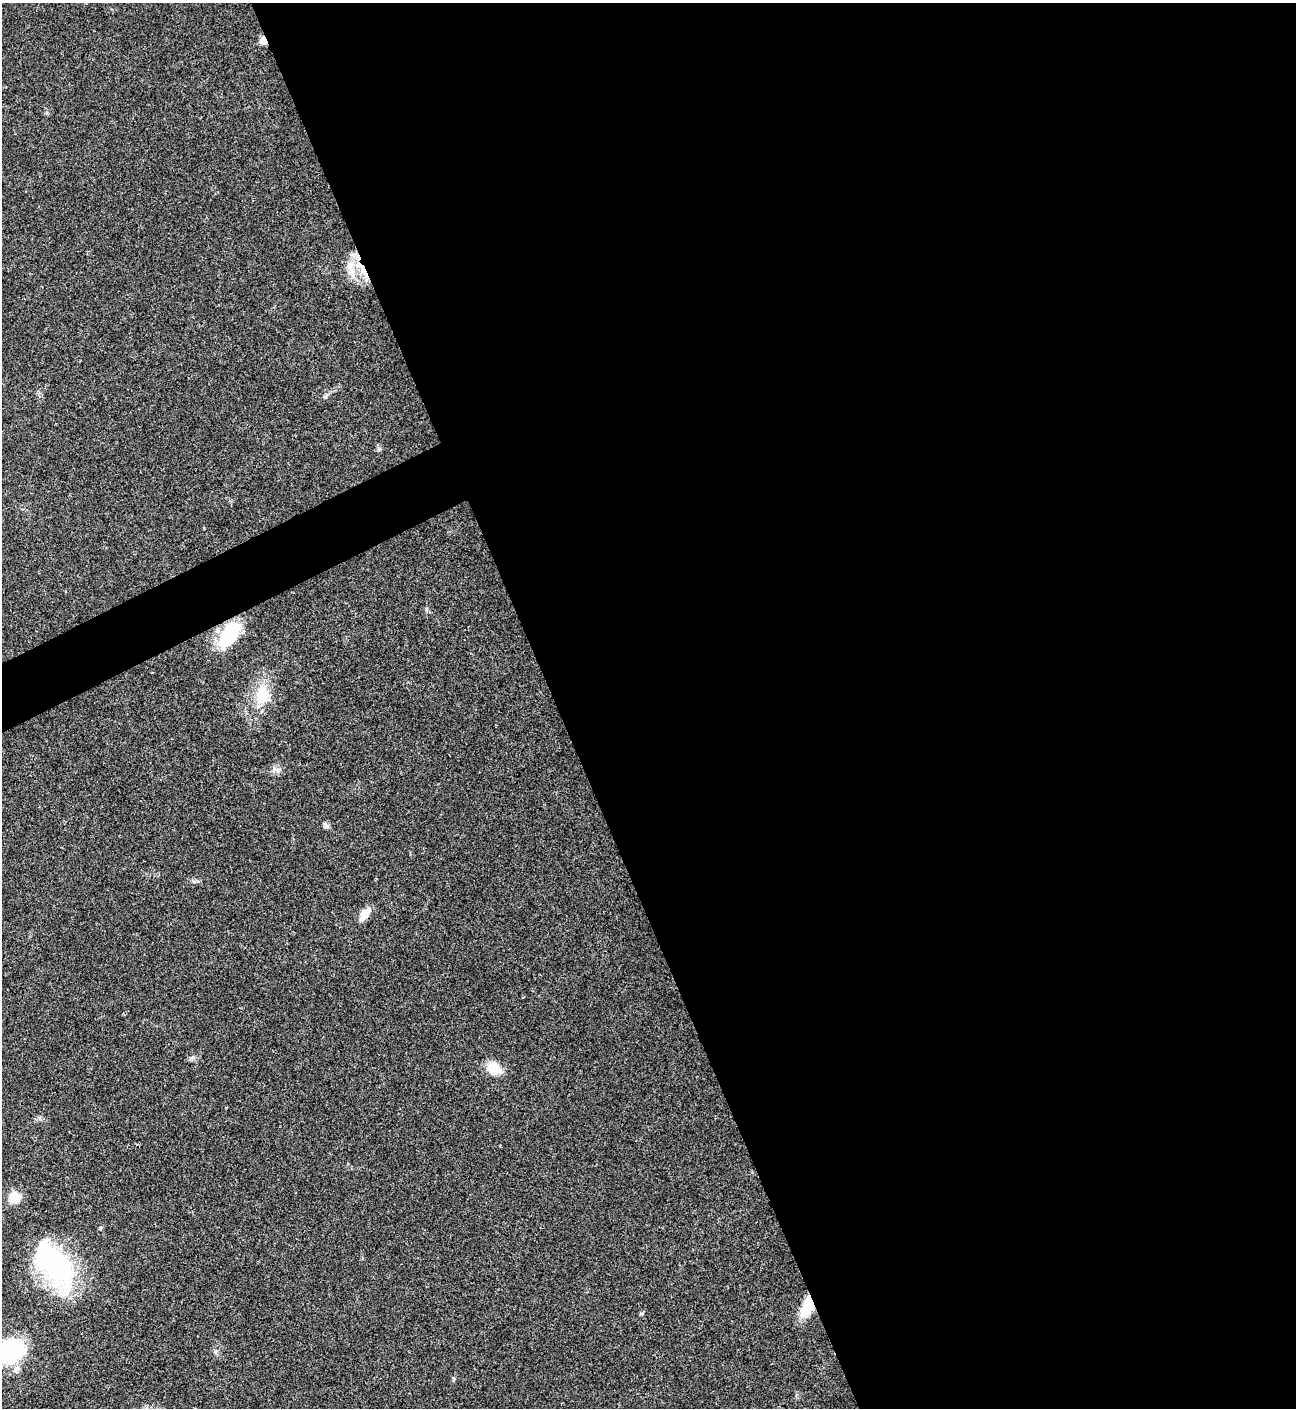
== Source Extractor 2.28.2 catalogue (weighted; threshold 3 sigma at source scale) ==
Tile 8 of 4 x 4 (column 4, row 2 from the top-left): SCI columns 4169-5462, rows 2813-4218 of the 5618 x 5630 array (HDU 1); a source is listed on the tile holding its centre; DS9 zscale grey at full resolution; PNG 1298 x 1410 px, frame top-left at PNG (2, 3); no overlay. Shown black and unused: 59% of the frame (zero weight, under 3 of 4 exposures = <1% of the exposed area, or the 3 px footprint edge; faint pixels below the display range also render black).
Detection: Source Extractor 2.28.2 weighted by HDU 2 'WHT'; one run over the whole footprint, this tile lists its part. Background 0.0199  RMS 0.004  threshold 0.0181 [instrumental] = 3 sigma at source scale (4.5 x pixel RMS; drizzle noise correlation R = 1.50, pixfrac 1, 0.05/0.05 arcsec/px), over >= 5 px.
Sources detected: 15; all 15 listed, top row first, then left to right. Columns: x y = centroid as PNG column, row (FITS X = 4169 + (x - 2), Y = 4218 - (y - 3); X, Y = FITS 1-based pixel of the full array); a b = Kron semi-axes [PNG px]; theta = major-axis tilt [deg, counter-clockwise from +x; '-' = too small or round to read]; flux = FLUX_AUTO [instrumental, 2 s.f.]
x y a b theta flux
263 40 5 4 - 9.1
350 268 28 8 -75 5
362 268 13 6 -75 3.8
379 449 7 5 30 0.72
229 634 30 17 58 20
263 694 28 15 -89 10
278 770 6 5 - 1
326 826 7 6 - 1.2
365 914 14 8 55 5.2
494 1068 18 13 -38 5.9
15 1197 11 10 - 6.9
54 1263 60 33 -50 58
807 1306 23 11 69 10
11 1351 26 21 12 42
454 1379 6 4 90 0.48
Overlapping masked pixels (flux is a lower limit): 4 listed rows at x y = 263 40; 362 268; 229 634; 807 1306
Isophote crosses this tile's border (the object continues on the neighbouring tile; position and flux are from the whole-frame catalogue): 1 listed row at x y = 11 1351
Unlisted compact peaks at least as high as the median listed source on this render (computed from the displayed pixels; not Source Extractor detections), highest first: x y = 193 1057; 325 397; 215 1351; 193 881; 427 608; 39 1118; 47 112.